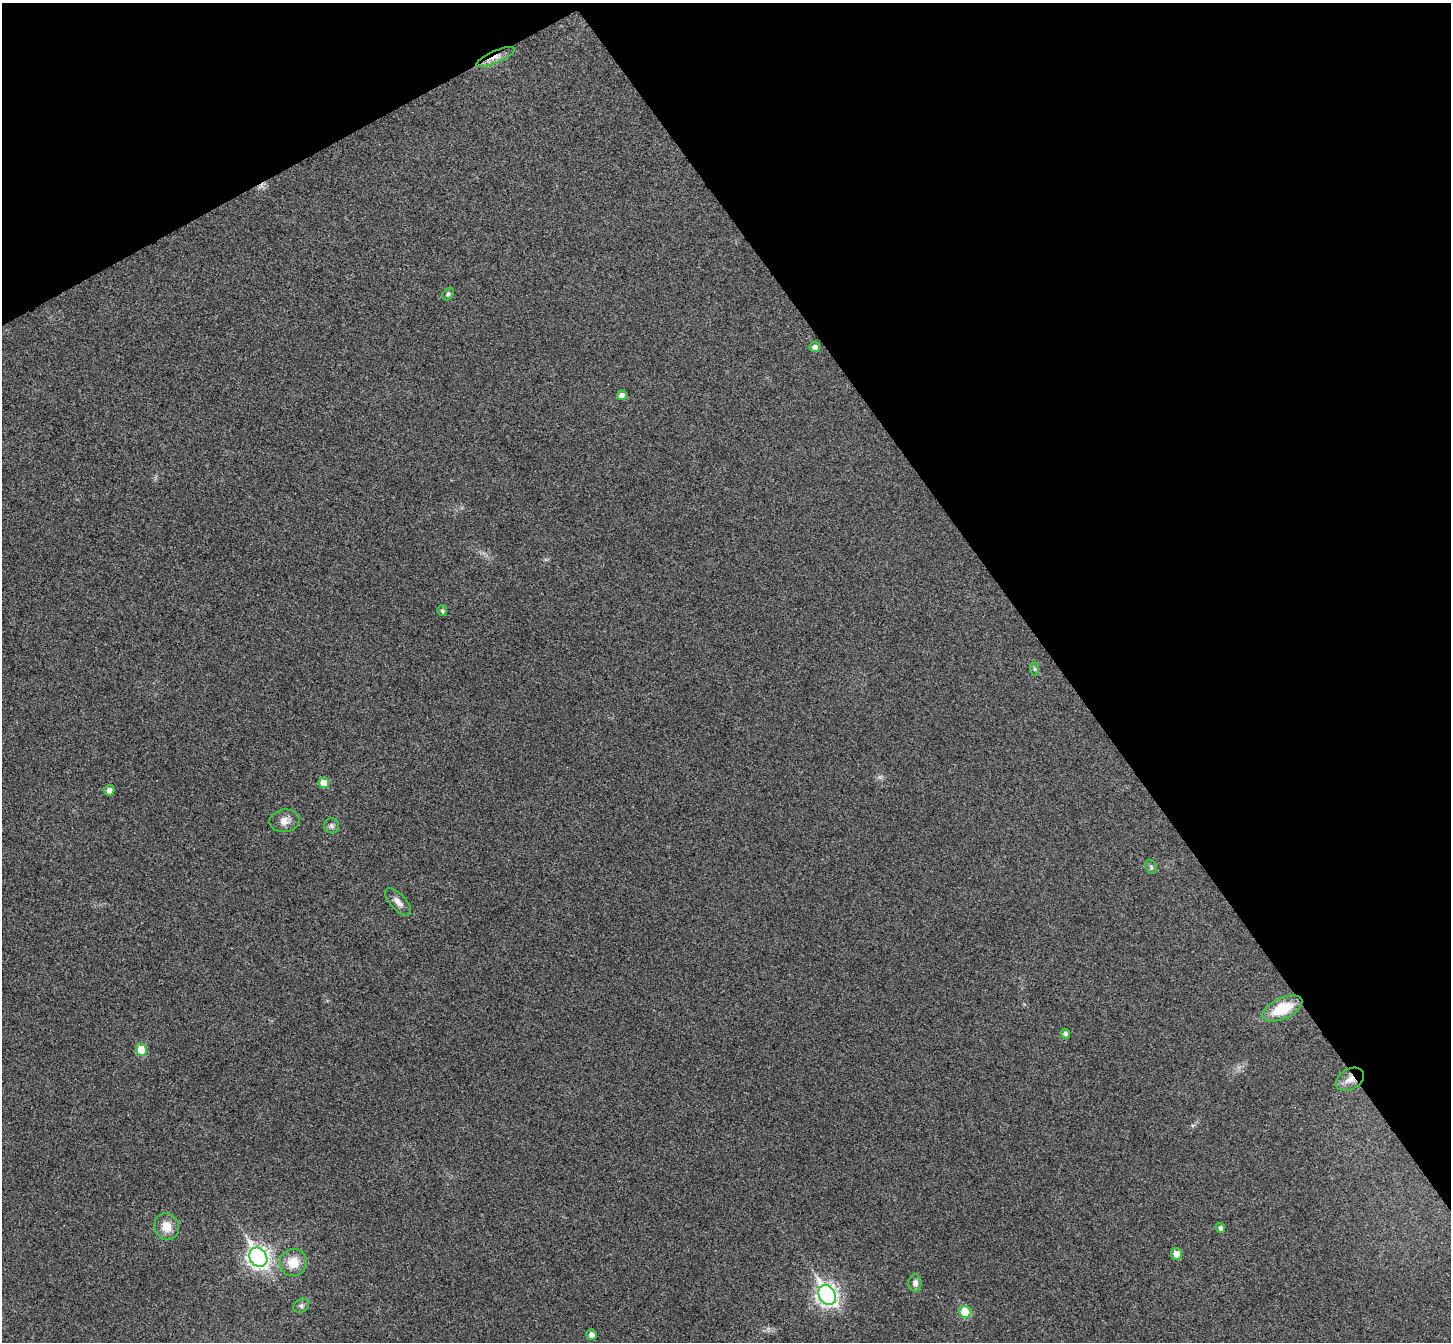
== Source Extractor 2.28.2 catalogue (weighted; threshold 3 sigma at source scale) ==
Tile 3 of 4 x 4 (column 3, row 1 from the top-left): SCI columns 2948-4396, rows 4210-5549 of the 5898 x 5875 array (HDU 1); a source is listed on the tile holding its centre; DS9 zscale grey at full resolution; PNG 1453 x 1344 px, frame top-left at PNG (2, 3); each listed source drawn as its Kron ellipse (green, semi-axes under 4 px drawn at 4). Shown black and unused: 32% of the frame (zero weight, under 3 of 4 exposures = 6% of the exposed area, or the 3 px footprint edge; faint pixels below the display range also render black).
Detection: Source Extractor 2.28.2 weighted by HDU 2 'WHT'; one run over the whole footprint, this tile lists its part. Background 0.0533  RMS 0.0066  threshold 0.0295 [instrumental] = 3 sigma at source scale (4.5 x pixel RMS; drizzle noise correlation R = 1.50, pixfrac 1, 0.05/0.05 arcsec/px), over >= 5 px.
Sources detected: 28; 1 too faint to see at this stretch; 1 cosmic-ray / hot-pixel residue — neither listed nor drawn; the other 26 listed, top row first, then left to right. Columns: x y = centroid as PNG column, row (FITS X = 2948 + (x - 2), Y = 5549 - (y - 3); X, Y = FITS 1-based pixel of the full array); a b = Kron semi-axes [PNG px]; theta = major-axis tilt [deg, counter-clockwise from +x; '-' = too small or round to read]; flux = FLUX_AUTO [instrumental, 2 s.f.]
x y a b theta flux
495 57 21 6 24 5.8
448 294 7 5 55 1.2
815 347 5 5 - 3.1
622 395 5 4 - 3.8
442 611 5 5 - 1.5
1035 669 7 4 -89 1.2
324 783 5 5 - 9.2
109 790 5 5 - 3.3
284 821 15 11 10 5.5
331 826 7 7 - 2.1
1151 867 7 5 -69 1.4
398 902 17 7 -46 4.7
1282 1009 21 10 25 25
1065 1033 5 4 - 2.4
141 1050 6 5 - 20
1350 1079 15 10 30 6.2
167 1227 13 12 - 9.1
1220 1228 5 4 - 1.9
1176 1254 6 5 - 6.1
258 1257 10 8 -57 350
293 1262 14 13 - 11
915 1283 8 6 -89 2.9
827 1295 10 8 -58 330
301 1306 8 6 27 1.9
965 1312 6 5 - 26
591 1335 5 5 - 3.5
Overlapping masked pixels (flux is a lower limit): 2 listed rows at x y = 495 57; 1350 1079